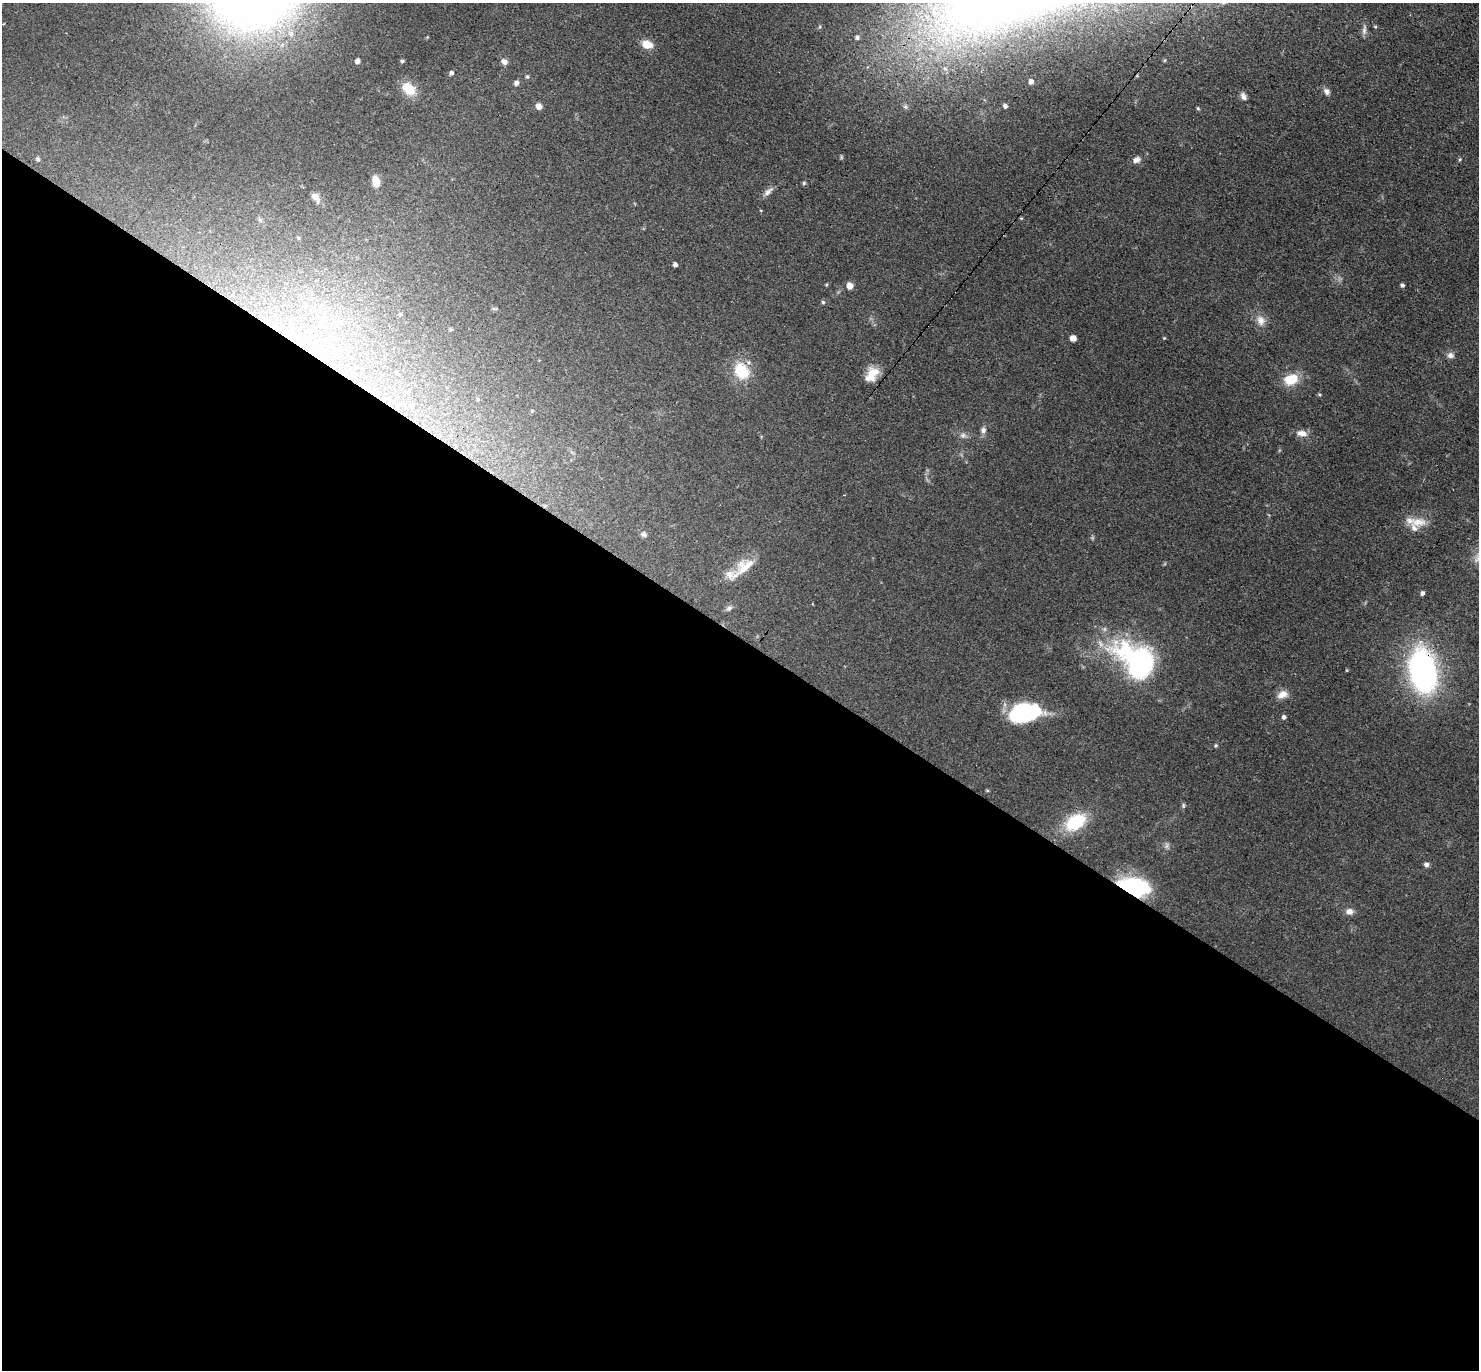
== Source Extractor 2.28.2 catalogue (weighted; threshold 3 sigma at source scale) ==
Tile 14 of 4 x 4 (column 2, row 4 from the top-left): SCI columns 1608-3084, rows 297-1664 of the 6088 x 6079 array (HDU 1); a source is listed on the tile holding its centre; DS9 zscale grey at full resolution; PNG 1481 x 1372 px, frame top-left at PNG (2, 3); no overlay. Shown black and unused: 54% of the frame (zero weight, under 3 of 4 exposures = <1% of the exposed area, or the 3 px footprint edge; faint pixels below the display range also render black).
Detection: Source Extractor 2.28.2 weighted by HDU 2 'WHT'; one run over the whole footprint, this tile lists its part. Background 0.0606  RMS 0.0057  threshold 0.0255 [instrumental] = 3 sigma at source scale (4.5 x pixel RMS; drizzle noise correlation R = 1.50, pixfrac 1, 0.05/0.05 arcsec/px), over >= 5 px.
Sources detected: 64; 1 inside a brighter listed object's ellipse — not listed separately; the other 63 listed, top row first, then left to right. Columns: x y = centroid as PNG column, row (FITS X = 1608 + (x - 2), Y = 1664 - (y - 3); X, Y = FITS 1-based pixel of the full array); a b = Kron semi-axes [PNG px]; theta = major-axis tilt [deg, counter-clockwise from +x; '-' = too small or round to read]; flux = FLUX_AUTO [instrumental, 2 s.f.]
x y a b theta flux
1364 32 7 4 74 1.6
857 38 5 5 - 1.3
647 44 11 8 -18 7.5
1165 60 5 3 - 0.55
357 61 4 4 - 2.3
402 61 4 4 - 0.91
504 62 8 7 - 2.5
451 73 5 4 - 1.4
527 77 5 5 - 0.96
1031 81 5 4 - 2.4
516 83 5 5 - 2.2
409 89 13 10 -41 14
1327 91 9 7 -66 2.2
1243 96 10 7 -56 2.5
539 106 7 6 - 2.9
1005 106 4 4 - 1.6
1198 108 5 4 - 0.66
38 159 6 5 - 1.4
1460 159 5 3 - 0.65
1137 160 9 7 22 3
376 181 11 7 -79 7.1
768 192 15 7 43 2.8
315 197 10 7 -45 3.7
1021 218 5 4 - 0.55
298 238 4 3 - 0.7
675 264 5 4 - 1.6
1402 285 4 4 - 1.2
850 286 6 5 - 5.2
233 295 6 5 - 1.4
823 302 5 5 - 0.9
495 309 8 4 -1 0.76
1261 321 14 11 -72 5
451 329 5 4 - 0.69
1073 338 5 5 - 4.6
1164 338 4 4 - 0.46
1450 355 9 8 - 2.3
742 371 8 7 - 42
871 375 19 12 65 8.6
1291 379 19 14 18 12
1319 395 5 4 - 0.78
413 405 6 4 73 0.8
532 411 5 3 - 0.59
983 430 8 6 88 2.1
1302 433 14 8 -15 4.6
963 435 9 7 -11 2
545 506 5 5 - 0.96
1418 522 23 13 -1 9.2
644 534 8 6 -25 1.7
744 567 37 15 38 14
1422 593 5 4 - 1.5
729 608 9 6 28 1.8
1139 662 34 21 -40 140
1423 671 41 24 -80 140
1282 694 14 9 23 4.8
1023 712 29 17 10 54
1284 717 5 5 - 1.5
1216 745 6 4 72 0.75
987 790 4 4 - 0.6
1183 806 8 4 -82 0.91
1075 822 23 14 32 28
1426 865 6 5 - 2.2
1134 886 32 17 -15 47
1349 911 10 8 -9 3.1
Overlapping masked pixels (flux is a lower limit): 3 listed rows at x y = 545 506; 1423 671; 1134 886
Unlisted compact peaks at least as high as the median listed source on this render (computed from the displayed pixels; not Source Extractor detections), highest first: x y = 804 183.